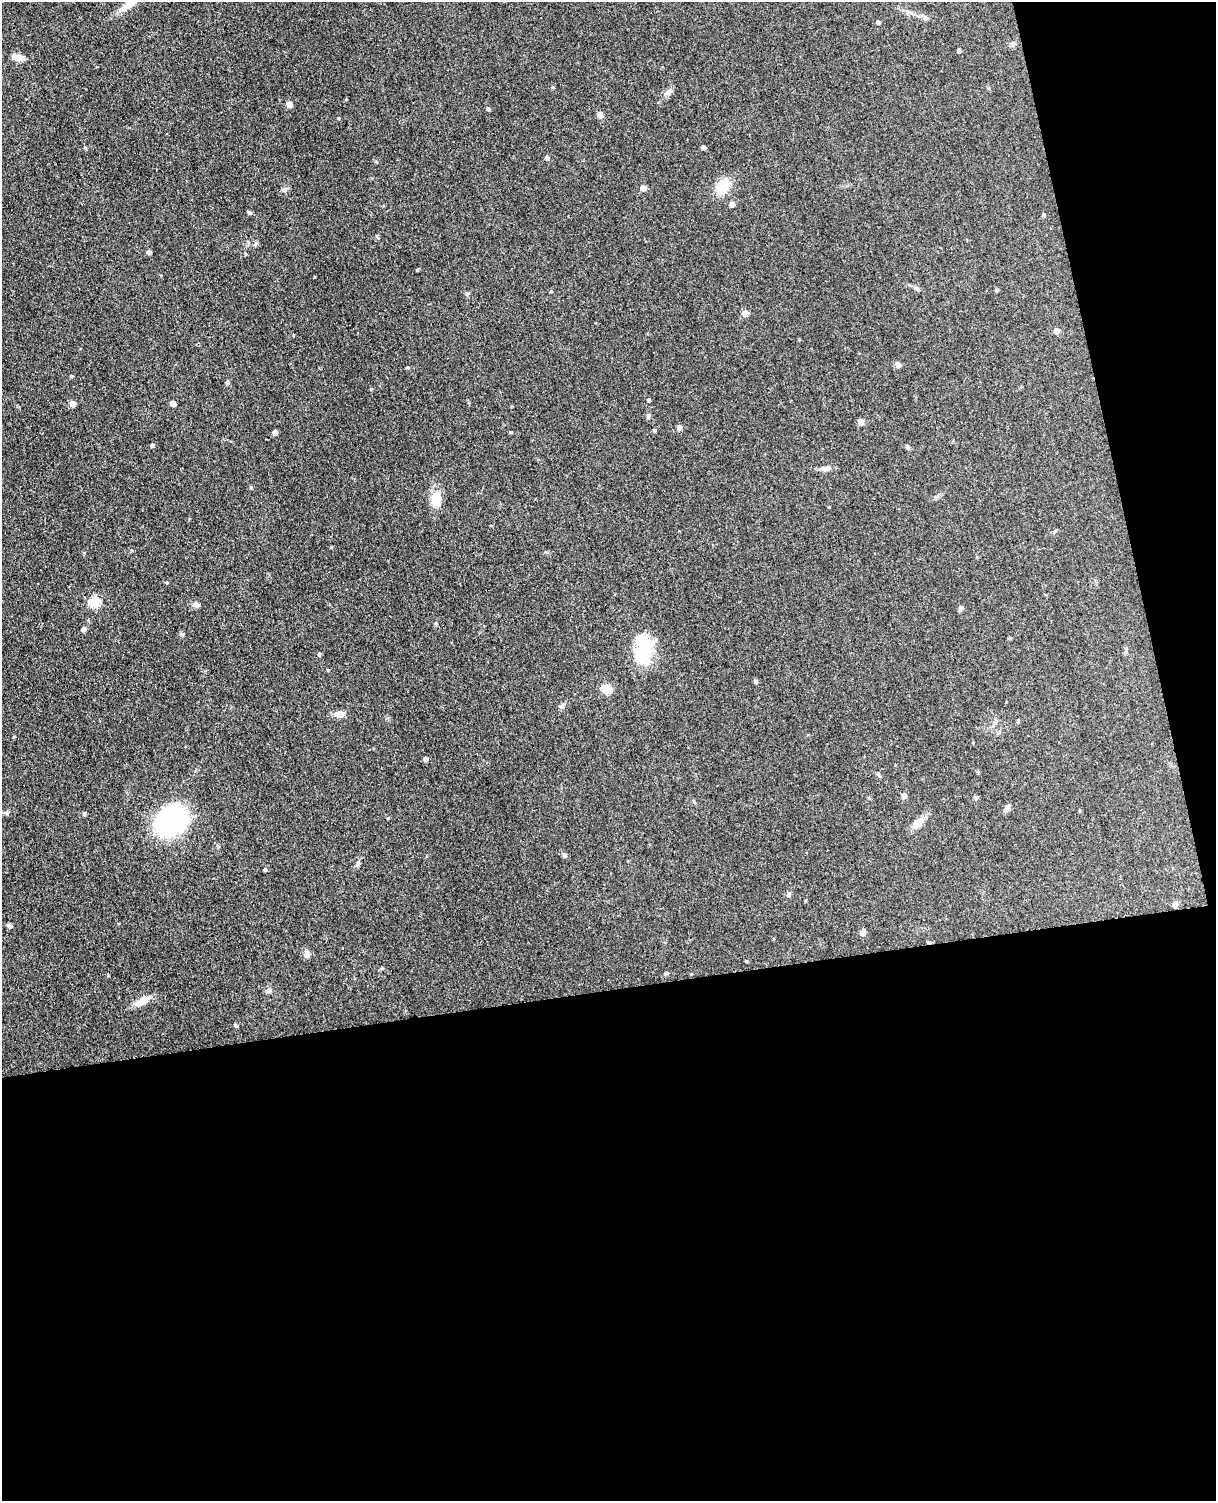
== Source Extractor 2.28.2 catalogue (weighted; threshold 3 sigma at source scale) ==
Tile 12 of 4 x 3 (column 4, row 3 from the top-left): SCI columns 3698-4911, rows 149-1647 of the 4967 x 4906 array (HDU 1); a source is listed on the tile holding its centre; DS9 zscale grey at full resolution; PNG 1218 x 1503 px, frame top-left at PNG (2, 2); no overlay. Shown black and unused: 39% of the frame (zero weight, under 3 of 4 exposures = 5% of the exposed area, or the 3 px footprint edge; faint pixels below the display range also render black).
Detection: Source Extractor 2.28.2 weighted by HDU 2 'WHT'; one run over the whole footprint, this tile lists its part. Background 0.0701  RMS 0.0075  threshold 0.0339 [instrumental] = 3 sigma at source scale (4.5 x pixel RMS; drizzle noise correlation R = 1.50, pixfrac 1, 0.05/0.05 arcsec/px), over >= 5 px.
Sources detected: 78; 1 inside a brighter object's white glare — not listed; the other 77 listed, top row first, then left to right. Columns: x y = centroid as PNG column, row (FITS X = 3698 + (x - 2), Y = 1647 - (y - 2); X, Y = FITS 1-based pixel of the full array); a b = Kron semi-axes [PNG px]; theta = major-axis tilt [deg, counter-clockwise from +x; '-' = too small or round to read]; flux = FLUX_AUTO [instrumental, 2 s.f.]
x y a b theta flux
129 4 30 8 38 9.4
878 22 4 4 - 1.4
1012 44 7 6 - 1.7
959 50 4 4 - 1.4
18 57 16 7 -11 6.6
669 92 13 6 40 2.8
289 104 5 5 - 4.1
488 109 4 4 - 1.5
600 115 6 6 - 3.8
338 118 4 3 - 0.61
85 147 4 4 - 0.87
703 147 4 4 - 1.6
547 157 5 5 - 1.7
376 161 5 3 - 0.81
722 186 16 11 58 19
643 188 5 5 - 5.2
284 189 7 6 - 2
732 204 5 5 - 3.1
249 213 6 4 -44 1.3
1043 215 4 4 - 0.91
255 244 6 4 70 1.1
149 252 4 4 - 2.3
917 288 7 4 -20 1.3
997 290 4 4 - 0.96
551 291 4 3 - 0.71
745 313 6 6 - 3.8
1057 330 7 6 - 2.7
898 365 6 6 - 2.5
408 367 5 3 - 0.83
227 382 5 5 - 1.4
371 389 4 3 - 0.62
649 400 4 4 - 1
173 403 5 4 - 4.4
72 404 5 5 - 5.6
648 416 8 5 90 1.6
861 422 5 5 - 5
679 427 6 5 - 2.4
654 430 4 4 - 1
275 432 5 5 - 2.4
510 432 4 3 - 0.78
152 445 5 4 - 1.2
908 447 6 5 - 1.3
827 468 11 6 10 2.9
251 487 5 4 - 0.84
436 499 18 10 86 16
95 602 5 5 - 46
195 604 7 6 - 2.9
960 608 6 5 - 1.8
83 629 5 5 - 1.3
1010 638 5 3 - 0.71
644 648 42 18 88 31
319 654 5 4 - 0.96
328 670 4 3 - 0.57
755 681 5 5 - 1.5
606 689 11 8 -39 9.9
562 706 9 5 48 1.8
339 714 13 7 -2 5.1
1018 721 5 3 - 0.71
425 759 5 4 - 2.1
903 796 6 5 - 2.4
1007 808 10 6 59 2.4
84 813 5 4 - 1.1
172 821 26 19 39 150
918 823 17 9 38 6.2
564 855 7 6 - 1.5
358 863 6 4 88 1.3
265 869 4 4 - 1
789 894 8 5 -90 1.6
1175 904 5 5 - 3.7
9 925 7 5 -33 1.6
863 933 5 5 - 4.8
929 942 5 4 - 0.79
307 954 9 7 -89 3.6
666 973 5 4 - 1.1
269 990 6 5 - 2.7
142 1001 20 8 29 9
235 1025 5 3 - 1.1
Overlapping masked pixels (flux is a lower limit): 1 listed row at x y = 929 942
Isophote crosses this tile's border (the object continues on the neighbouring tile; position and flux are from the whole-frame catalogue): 1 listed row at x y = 129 4
Unlisted compact peaks at least as high as the median listed source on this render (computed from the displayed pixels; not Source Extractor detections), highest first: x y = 71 376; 108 975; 182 634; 388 818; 331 547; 467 294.